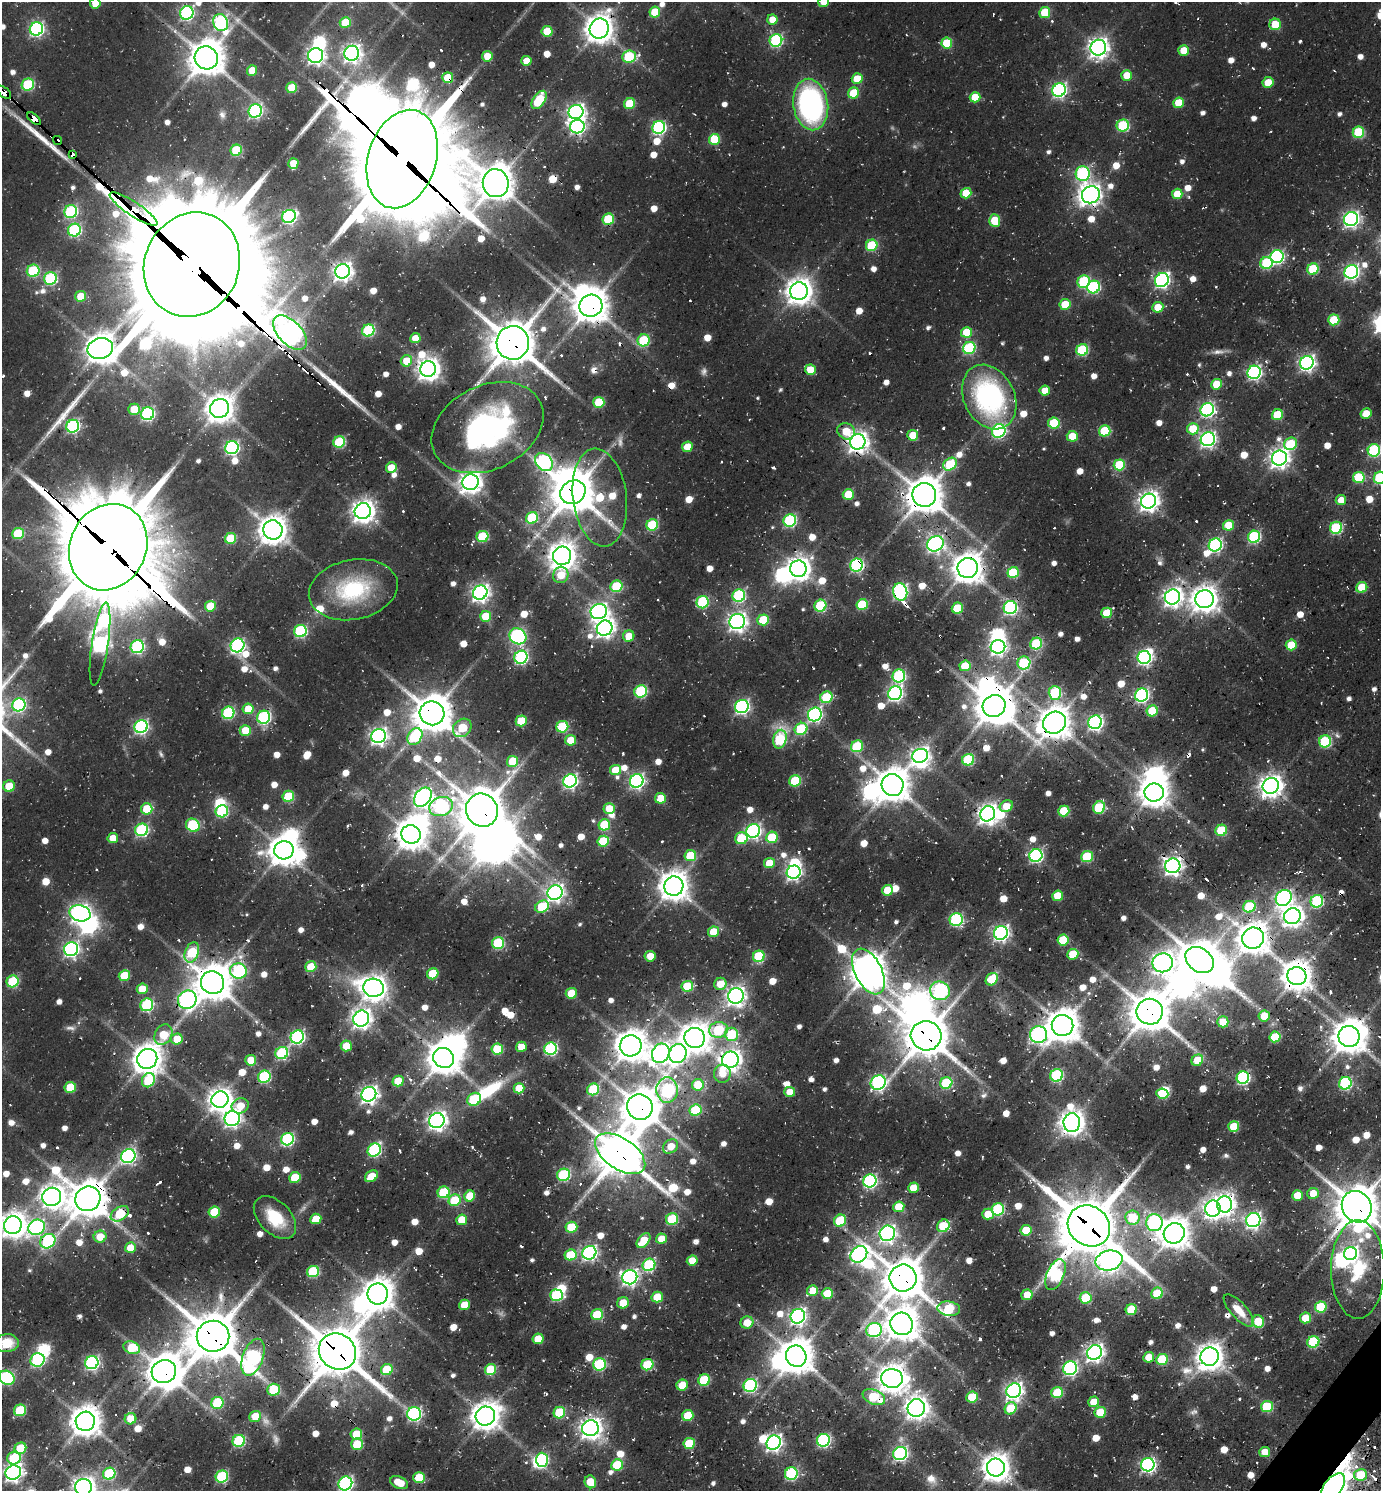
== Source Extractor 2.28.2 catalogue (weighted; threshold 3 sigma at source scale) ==
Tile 6 of 4 x 4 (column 2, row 2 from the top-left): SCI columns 1680-3058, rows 3024-4512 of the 6010 x 6001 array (HDU 1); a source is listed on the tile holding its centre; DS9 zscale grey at full resolution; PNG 1383 x 1493 px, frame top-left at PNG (2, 2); each listed source drawn as its Kron ellipse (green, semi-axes under 4 px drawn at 4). Shown black and unused: <1% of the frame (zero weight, under 2 of 3 exposures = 3% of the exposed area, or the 3 px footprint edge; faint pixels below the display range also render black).
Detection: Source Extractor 2.28.2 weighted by HDU 2 'WHT'; one run over the whole footprint, this tile lists its part. Background 0.0754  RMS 0.0087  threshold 0.039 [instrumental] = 3 sigma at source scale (4.5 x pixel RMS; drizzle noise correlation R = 1.50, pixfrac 1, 0.05/0.05 arcsec/px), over >= 5 px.
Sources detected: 910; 11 too faint to see at this stretch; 48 inside a brighter object's white glare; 27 cosmic-ray / hot-pixel residue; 7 long thin detections or spike segments (spike, bleed or trail) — neither listed nor drawn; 4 inside a brighter listed object's ellipse — not listed separately; of the other 813, all 500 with FLUX_AUTO >= 15.2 (the completeness limit of this list) listed and drawn (313 fainter detections not listed), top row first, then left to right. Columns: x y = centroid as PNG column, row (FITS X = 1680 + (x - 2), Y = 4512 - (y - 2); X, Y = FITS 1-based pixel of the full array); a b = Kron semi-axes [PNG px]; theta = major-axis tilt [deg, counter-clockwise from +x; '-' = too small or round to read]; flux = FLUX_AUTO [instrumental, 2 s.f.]
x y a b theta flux
824 2 5 5 - 21
95 3 5 5 - 18
655 12 5 5 - 33
1045 12 5 5 - 37
187 13 7 6 - 160
772 20 5 5 - 16
221 23 9 7 -67 170
345 23 5 5 - 33
1275 24 6 5 - 24
36 29 7 6 - 190
599 29 10 9 - 1200
547 31 5 5 - 34
776 40 6 6 - 130
947 43 5 5 - 39
1098 48 8 7 - 560
1183 50 5 5 - 18
352 53 7 7 - 390
316 55 7 7 - 310
487 56 5 5 - 19
629 57 7 6 - 63
206 58 12 11 - 2000
526 61 5 5 - 17
252 70 5 5 - 19
1127 75 5 5 - 17
448 78 5 5 - 34
857 79 5 5 - 24
1268 82 5 5 - 19
28 85 6 6 - 76
292 88 5 5 - 32
1059 90 7 6 - 230
4 92 8 5 -42 59
854 93 6 5 - 39
975 97 5 5 - 25
539 100 10 5 56 49
1178 103 5 5 - 27
630 104 6 5 - 38
811 104 26 17 -81 200
255 111 7 6 - 170
576 112 7 7 - 350
34 119 8 4 -42 120
1123 125 6 6 - 75
577 127 7 6 - 240
659 127 6 6 - 160
1358 132 6 5 - 64
714 139 5 5 - 39
58 140 5 3 - 76
236 150 6 5 - 47
72 155 4 3 - 250
402 159 50 34 73 13000
293 163 5 5 - 24
1083 174 7 7 - 140
496 183 14 13 - 1900
966 193 5 5 - 25
1177 194 5 5 - 18
1091 195 9 8 - 510
133 209 28 7 -34 910
71 211 6 6 - 110
289 216 7 6 - 160
608 219 6 5 - 45
1351 219 7 6 - 280
995 221 6 5 - 34
74 230 6 6 - 120
872 245 6 5 - 61
1277 257 6 6 - 150
1267 263 6 6 - 76
192 265 53 47 67 28000
1313 269 6 5 - 55
33 271 6 6 - 70
343 271 7 7 - 450
1351 272 7 6 - 240
50 278 6 6 - 100
1162 280 7 6 - 250
1084 282 6 6 - 81
1094 287 6 6 - 100
799 291 9 9 - 1000
81 296 5 5 - 24
1065 304 6 5 - 24
591 306 11 11 - 1700
1158 307 5 5 - 20
1334 320 5 5 - 42
368 330 6 6 - 94
966 332 5 5 - 28
290 333 21 11 -46 810
415 338 5 5 - 17
644 340 6 6 - 60
513 343 17 16 - 3100
969 348 6 6 - 88
100 349 13 10 14 1400
1082 350 6 5 - 75
406 361 6 5 - 22
1307 363 7 6 - 320
428 369 8 7 - 710
810 370 5 5 - 22
1254 372 7 6 - 210
1216 384 5 5 - 26
1045 391 5 5 - 16
989 397 34 25 -64 170
599 402 5 5 - 42
219 408 10 9 - 1100
134 409 6 5 - 23
1207 410 7 6 - 200
147 414 6 6 - 160
1366 414 5 5 - 21
1277 415 5 5 - 39
1054 423 6 5 - 51
73 426 6 6 - 150
487 428 59 42 26 190
1193 429 6 5 - 28
846 431 9 8 - 20
999 431 7 6 - 160
1105 431 6 5 - 50
913 435 5 5 - 23
1072 436 5 5 - 24
1208 439 7 7 - 290
339 442 6 5 - 69
858 442 8 7 - 580
1290 444 7 6 - 46
687 447 5 5 - 21
232 448 7 6 - 180
1374 450 6 6 - 120
1279 458 7 7 - 530
544 462 10 8 -49 170
950 464 7 5 41 48
1119 465 5 5 - 50
391 468 5 5 - 25
1359 478 6 5 - 49
1380 478 6 6 - 92
470 482 8 7 - 660
573 492 13 11 35 2500
848 494 5 5 - 36
924 495 12 12 - 2000
600 497 49 27 -83 75
1341 500 5 5 - 16
1149 501 8 7 - 550
363 511 8 8 - 730
532 518 6 5 - 61
790 520 6 6 - 130
652 525 6 5 - 66
1228 525 5 5 - 27
1336 528 6 6 - 90
273 530 9 9 - 1200
18 533 6 5 - 53
482 537 6 5 - 60
1254 537 6 6 - 110
231 538 6 5 - 45
935 544 8 7 - 270
1215 545 7 6 - 160
108 547 44 38 64 13000
562 556 9 9 - 1100
857 565 6 6 - 150
968 568 10 10 - 1300
798 569 8 8 - 770
1013 572 6 5 - 50
561 575 8 7 - 21
616 586 6 5 - 57
1362 587 6 5 - 35
353 590 45 30 11 86
900 592 9 7 -75 240
480 593 7 7 - 380
739 595 6 6 - 120
1172 597 8 7 - 470
1204 599 9 9 - 1000
703 602 6 6 - 76
862 605 6 5 - 52
210 606 5 5 - 33
820 606 6 6 - 67
957 608 6 5 - 33
1010 608 6 6 - 160
599 611 8 7 - 350
1107 613 5 5 - 32
486 616 5 5 - 28
763 620 6 5 - 38
737 621 8 7 - 450
605 628 8 7 - 450
300 631 6 6 - 120
518 636 9 7 -37 180
629 636 6 5 - 18
100 644 42 8 82 360
1036 644 6 5 - 67
237 645 7 6 - 190
1291 645 5 5 - 30
137 647 7 6 - 130
998 647 7 6 - 300
521 657 7 6 - 160
1144 657 6 6 - 220
1024 663 6 6 - 68
965 666 5 5 - 30
899 676 6 6 - 120
641 691 6 6 - 92
895 693 7 6 - 240
1055 693 7 6 - 85
1142 695 7 6 - 190
826 697 6 5 - 57
19 705 7 6 - 130
994 706 12 10 32 2000
742 707 7 6 - 210
248 709 5 5 - 23
1152 711 6 5 - 39
228 713 6 6 - 100
432 713 12 12 - 2300
815 714 7 6 - 210
264 717 7 6 - 130
521 721 5 5 - 32
1095 722 7 6 - 240
1055 723 12 10 38 1600
141 727 7 6 - 190
562 727 6 5 - 64
462 728 10 8 44 42
801 729 6 6 - 63
245 730 5 5 - 21
378 736 7 7 - 350
415 737 9 6 55 64
780 739 9 6 77 84
571 740 5 5 - 22
1325 741 6 6 - 78
857 746 6 5 - 54
920 756 8 6 22 410
968 760 6 5 - 76
513 761 5 5 - 39
615 770 5 5 - 24
570 781 7 6 - 240
637 781 7 6 - 230
795 781 6 5 - 52
893 785 11 11 - 1800
9 786 6 5 - 22
1271 786 8 8 - 720
1154 793 10 9 - 1300
288 796 6 5 - 45
423 797 11 7 53 430
660 798 5 5 - 23
441 806 12 9 16 120
1006 806 7 5 28 16
1099 807 6 5 - 65
609 808 5 5 - 17
147 809 6 5 - 40
482 810 17 15 -56 3200
222 811 6 6 - 83
1064 811 5 5 - 41
988 814 8 7 - 550
193 825 7 6 - 75
604 825 6 5 - 41
142 830 6 6 - 120
1221 830 6 5 - 50
753 831 7 6 - 230
411 834 10 9 - 1400
772 837 6 5 - 44
113 838 5 5 - 18
741 838 6 6 - 36
603 841 6 5 - 47
284 850 10 9 - 1400
1036 855 6 6 - 170
690 856 6 5 - 35
1087 857 6 5 - 53
769 863 5 5 - 21
1173 866 7 7 - 430
794 872 7 6 - 250
674 886 9 9 - 1300
888 890 5 5 - 27
555 893 8 7 - 330
1058 896 5 5 - 28
1284 898 8 7 - 270
1317 901 6 6 - 110
542 907 7 5 32 43
1249 907 6 5 - 57
80 913 10 8 -14 440
1292 916 8 8 - 630
956 919 6 6 - 120
713 932 5 5 - 24
1001 933 7 6 - 280
1253 938 11 10 - 1400
1063 940 6 5 - 40
498 943 6 6 - 75
71 949 7 6 - 250
192 952 10 7 69 64
1073 954 5 5 - 31
650 956 5 5 - 15
759 956 6 5 - 60
1200 960 15 11 -38 2700
1163 963 10 9 - 590
311 967 6 5 - 32
238 971 8 7 - 150
868 971 24 13 -63 2000
433 974 6 5 - 38
124 976 5 5 - 35
1297 976 9 9 - 1300
992 979 7 5 50 38
13 981 6 5 - 65
212 983 12 11 - 2000
720 984 6 6 - 18
687 986 6 5 - 41
374 988 10 9 - 890
142 989 5 5 - 24
940 991 10 9 - 170
571 993 5 5 - 28
736 996 8 7 - 460
187 1000 9 9 - 280
147 1005 6 6 - 94
1150 1012 13 13 - 2500
1264 1016 5 5 - 19
361 1018 8 8 - 500
1223 1022 5 5 - 23
1062 1025 11 10 - 1700
718 1030 9 8 - 64
731 1034 7 6 - 57
163 1035 11 8 58 27
1039 1035 8 8 - 240
926 1036 15 14 - 2900
297 1037 7 6 - 200
1275 1037 5 5 - 44
1349 1037 11 10 - 1700
695 1038 10 10 - 1300
177 1039 6 5 - 22
346 1046 5 5 - 22
631 1046 11 10 - 1400
521 1047 5 5 - 20
497 1049 6 5 - 43
551 1049 6 6 - 130
282 1053 6 6 - 93
661 1053 10 8 62 500
678 1054 10 8 67 290
444 1058 11 9 -29 1700
147 1059 10 9 - 1300
251 1060 5 5 - 21
730 1060 8 8 - 610
1197 1060 6 5 - 25
722 1074 9 8 - 16
1057 1075 6 6 - 100
264 1077 6 6 - 94
1243 1078 6 6 - 150
148 1080 7 6 - 61
398 1081 5 5 - 26
878 1083 8 7 - 200
946 1083 6 5 - 64
1345 1083 6 6 - 110
698 1085 6 5 - 33
70 1087 6 5 - 33
519 1088 5 5 - 24
593 1089 6 5 - 57
667 1090 13 10 -87 130
790 1092 5 5 - 16
369 1094 7 7 - 400
1162 1094 6 5 - 42
474 1099 7 6 - 50
220 1100 8 8 - 810
240 1106 9 7 24 17
640 1107 13 12 - 2200
696 1110 6 5 - 52
232 1119 8 7 - 310
437 1121 8 7 - 480
1072 1123 9 8 - 920
1234 1126 5 5 - 27
287 1139 6 6 - 130
671 1146 8 6 38 16
374 1150 7 6 - 130
620 1154 28 15 -34 3200
128 1156 7 6 - 220
564 1175 6 6 - 100
371 1176 7 5 34 23
295 1177 6 5 - 30
870 1181 7 6 - 160
913 1188 5 5 - 18
444 1192 6 5 - 59
1313 1193 6 5 - 17
1297 1195 5 5 - 21
470 1196 6 5 - 27
52 1197 9 9 - 750
88 1199 13 12 - 2300
455 1200 6 5 - 39
1225 1204 8 7 - 530
899 1207 5 5 - 26
1357 1207 16 14 -57 2800
998 1209 6 6 - 89
1213 1209 8 7 - 440
214 1212 6 5 - 39
120 1214 10 6 34 47
988 1214 6 5 - 19
275 1218 26 16 -46 35
1133 1218 7 7 - 43
316 1219 5 5 - 26
672 1219 6 5 - 59
462 1220 5 5 - 22
1253 1220 7 7 - 290
840 1221 6 5 - 48
1154 1223 8 8 - 160
13 1225 9 9 - 970
943 1226 7 6 - 39
1089 1226 22 19 -37 5200
37 1227 8 7 - 210
571 1227 6 5 - 39
1026 1230 5 5 - 29
887 1233 8 7 - 310
1174 1233 10 10 - 1400
100 1237 6 6 - 19
661 1239 5 5 - 17
48 1241 8 6 40 100
644 1241 8 5 48 30
130 1248 5 5 - 19
589 1253 7 6 - 230
859 1254 9 7 42 340
1350 1254 6 6 - 230
571 1255 6 5 - 39
692 1260 5 5 - 17
1109 1261 14 10 15 600
649 1265 6 6 - 94
1358 1269 49 26 90 61
313 1272 6 5 - 72
1055 1275 16 8 67 120
630 1277 7 7 - 310
903 1278 13 13 - 2500
812 1290 5 5 - 18
1157 1293 6 5 - 38
378 1294 10 10 - 1400
827 1294 6 5 - 34
556 1295 6 6 - 84
1027 1295 5 5 - 16
657 1297 5 5 - 27
1086 1298 6 5 - 46
623 1303 6 5 - 19
464 1305 5 5 - 21
1321 1307 6 5 - 53
949 1309 11 7 -8 59
1131 1309 6 5 - 38
1239 1310 20 8 -48 17
597 1315 6 5 - 47
798 1316 7 7 - 300
1306 1318 5 5 - 27
1258 1322 6 6 - 29
747 1323 6 6 - 18
902 1324 11 11 - 1600
874 1330 8 7 - 140
213 1336 16 15 - 3600
538 1339 5 5 - 22
1313 1342 6 5 - 79
7 1343 12 9 5 21
132 1348 8 6 -20 38
337 1352 19 17 -36 4100
1095 1352 8 7 - 390
796 1356 10 10 - 1800
253 1357 19 10 70 220
1149 1357 5 5 - 20
1210 1357 9 9 - 1000
1162 1359 6 5 - 53
38 1360 7 6 - 130
92 1363 7 6 - 200
599 1364 6 6 - 91
647 1365 6 5 - 48
1070 1368 7 6 - 200
491 1369 6 5 - 40
387 1370 6 5 - 36
164 1372 12 11 - 2000
7 1378 8 6 -29 130
892 1378 11 9 -7 1200
704 1380 6 5 - 56
682 1385 6 5 - 20
750 1385 7 6 - 140
274 1390 6 6 - 46
1014 1391 8 7 - 390
1057 1393 6 5 - 40
874 1397 12 7 -23 48
972 1397 6 5 - 36
1094 1402 5 5 - 20
217 1403 6 6 - 61
1267 1407 6 5 - 53
916 1408 9 8 - 730
1011 1408 6 5 - 36
20 1410 6 5 - 54
1100 1412 6 5 - 36
559 1413 6 5 - 47
414 1414 7 6 - 180
688 1415 5 5 - 34
255 1416 6 5 - 23
485 1416 10 9 - 1200
130 1419 6 5 - 20
85 1421 10 9 - 1400
590 1428 8 8 - 610
356 1434 6 5 - 31
823 1440 6 6 - 150
239 1441 6 6 - 88
689 1443 6 5 - 39
774 1443 7 7 - 320
357 1444 6 5 - 35
20 1448 6 5 - 43
1265 1452 5 5 - 19
900 1453 7 6 - 200
14 1458 7 6 - 48
542 1460 7 6 - 97
617 1465 6 5 - 44
1148 1465 7 6 - 240
996 1467 9 9 - 1200
13 1472 8 7 - 390
109 1474 6 6 - 71
791 1474 6 6 - 120
1361 1475 6 6 - 33
222 1476 6 6 - 81
419 1478 6 5 - 35
590 1482 6 5 - 22
345 1483 7 6 - 220
399 1483 9 6 -23 20
83 1487 8 8 - 580
1333 1487 16 8 51 1000
Overlapping masked pixels (flux is a lower limit): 52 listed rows (the first 20) at x y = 599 29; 448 78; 4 92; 34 119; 58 140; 72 155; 402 159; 1091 195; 133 209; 192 265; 591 306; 290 333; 513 343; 858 442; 573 492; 924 495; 935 544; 108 547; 857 565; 968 568
Isophote crosses this tile's border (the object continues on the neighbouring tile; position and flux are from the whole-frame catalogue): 12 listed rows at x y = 824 2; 95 3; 4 92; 1374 450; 1380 478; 1357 1207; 13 1225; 7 1343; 7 1378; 345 1483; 83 1487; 1333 1487